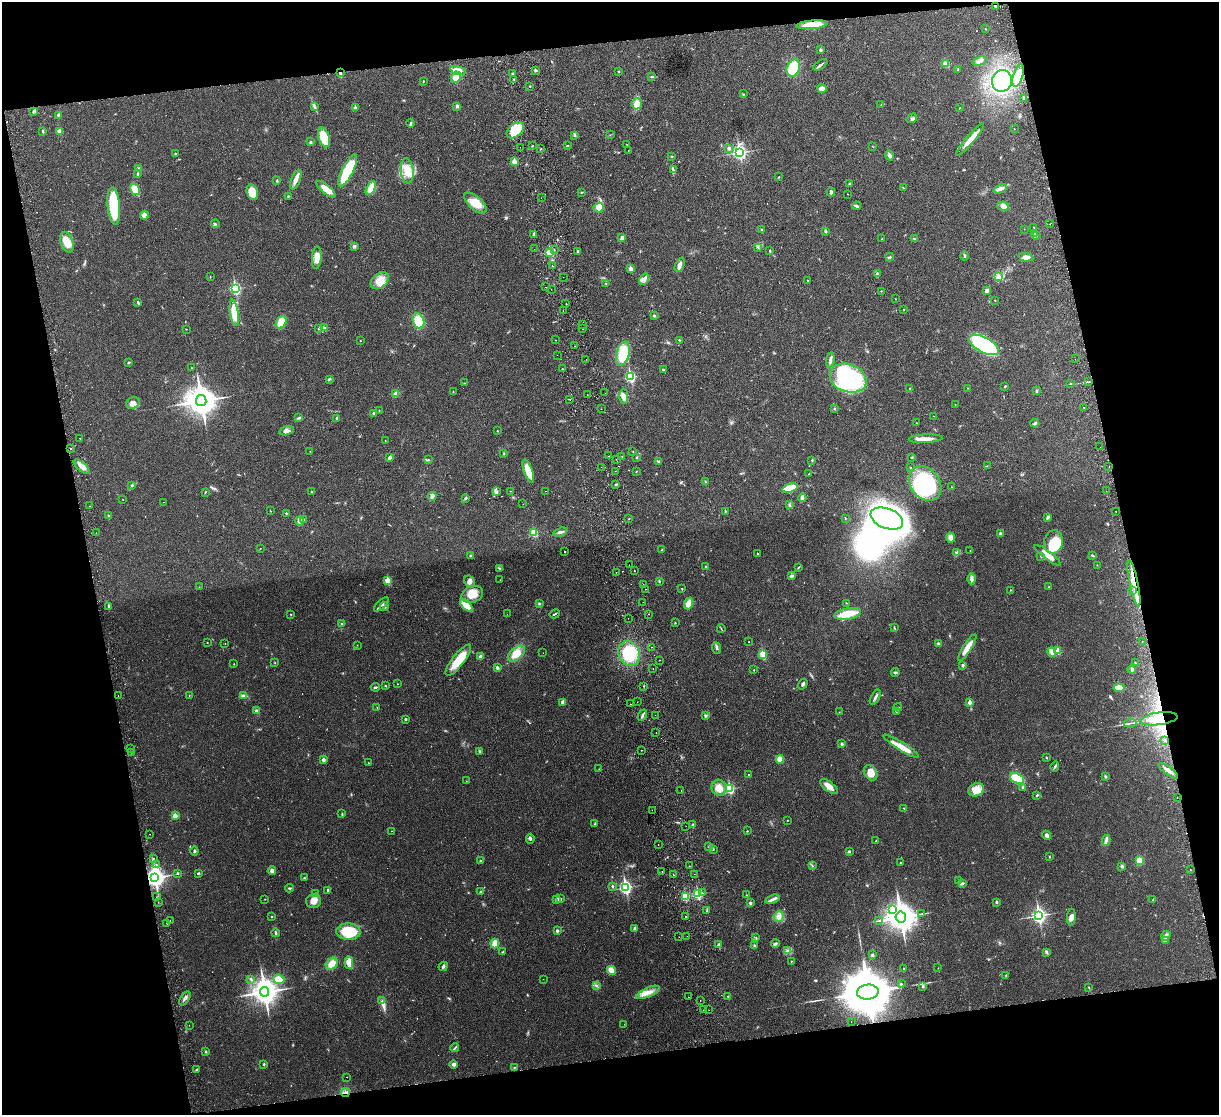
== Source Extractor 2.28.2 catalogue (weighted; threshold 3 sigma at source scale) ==
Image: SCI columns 57-4922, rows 158-4607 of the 4981 x 4874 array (HDU 1 of 3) = the unmasked area's bounding box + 8 px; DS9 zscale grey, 4 x 4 block average (1 PNG px = mean of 4 x 4 image px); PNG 1221 x 1117 px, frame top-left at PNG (2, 2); each listed source drawn as its Kron ellipse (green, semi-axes under 4 px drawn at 4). Shown black and unused: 24% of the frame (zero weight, under 2 of 3 exposures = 3% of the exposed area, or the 3 px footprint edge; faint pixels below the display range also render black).
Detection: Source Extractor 2.28.2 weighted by HDU 2 'WHT'. Background 0.0313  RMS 0.0043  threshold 0.0194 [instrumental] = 3 sigma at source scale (4.5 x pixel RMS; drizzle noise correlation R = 1.50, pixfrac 1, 0.05/0.05 arcsec/px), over >= 5 px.
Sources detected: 580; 6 too faint to see at this stretch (4 x 4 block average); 3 inside a brighter object's white glare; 10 cosmic-ray / hot-pixel residue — neither listed nor drawn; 3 coinciding with a brighter row at this scale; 9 inside a brighter listed object's ellipse — not listed separately; of the other 549, all 500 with FLUX_AUTO >= 0.607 (the completeness limit of this list) listed and drawn (49 fainter detections not listed), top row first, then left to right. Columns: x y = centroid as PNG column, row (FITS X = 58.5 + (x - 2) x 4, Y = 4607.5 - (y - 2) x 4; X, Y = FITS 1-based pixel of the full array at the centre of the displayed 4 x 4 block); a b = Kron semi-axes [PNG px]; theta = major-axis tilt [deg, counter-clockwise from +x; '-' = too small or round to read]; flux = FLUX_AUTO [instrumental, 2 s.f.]
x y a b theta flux
995 6 3 2 - 4.5
812 25 15 4 5 52
985 29 2 2 - 1.3
821 50 3 2 - 1.3
980 61 7 4 20 10
945 64 3 3 - 20
820 65 8 2 34 4.6
793 68 9 6 71 83
458 70 8 4 -16 23
535 70 3 2 - 3.5
958 70 2 2 - 0.7
619 71 2 2 - 1.7
340 73 3 2 - 2.7
513 74 3 2 - 3.4
652 76 3 2 - 2.3
1018 76 12 5 73 37
456 77 6 4 64 23
514 79 2 2 - 1.1
423 81 3 2 - 1.4
1002 81 11 10 - 350
530 86 2 2 - 1.4
822 88 4 3 - 16
743 94 2 2 - 0.79
1024 98 3 2 - 1.8
637 104 6 5 - 20
881 105 2 2 - 1
457 106 2 2 - 5.3
314 107 3 2 - 2.4
355 108 2 2 - 17
959 108 2 2 - 0.66
34 111 2 2 - 1.1
58 115 4 2 - 2.1
912 118 5 4 - 5.9
410 123 4 3 - 3.9
1014 129 2 2 - 0.65
515 130 10 6 40 58
43 131 3 2 - 2.1
60 131 2 2 - 42
575 135 3 2 - 3.7
610 135 2 2 - 0.77
324 137 10 5 -73 46
970 140 21 3 50 28
310 142 3 2 - 3.2
627 145 2 2 - 0.77
533 146 2 2 - 2
567 146 2 2 - 1.4
520 147 2 2 - 2.9
873 147 2 2 - 0.87
729 148 3 3 - 6.3
541 149 2 2 - 1.1
628 150 2 2 - 0.73
739 152 3 3 - 640
175 154 3 2 - 1.8
672 156 2 2 - 1.7
889 156 5 3 - 6.7
514 162 2 2 - 59
138 169 3 3 - 3.8
673 170 3 2 - 2.9
348 171 18 5 63 120
407 171 13 6 -83 36
138 174 3 2 - 2.6
779 177 2 2 - 1.3
277 180 2 2 - 1.1
296 180 10 4 70 15
849 184 3 2 - 2.6
371 188 7 3 64 31
903 188 2 2 - 0.7
135 189 6 3 -57 54
326 189 12 4 -40 27
1000 189 7 3 24 8.2
252 192 8 5 -72 41
582 192 3 2 - 1.5
831 192 4 3 - 6.4
847 194 2 2 - 0.68
288 196 2 2 - 2.3
541 198 2 2 - 1.2
475 203 14 6 -41 43
114 206 19 6 -85 120
856 206 4 2 - 4.8
1003 206 6 4 -15 10
599 208 5 4 - 20
144 215 4 3 - 18
215 224 4 2 - 3.2
1050 224 2 2 - 4
1034 227 2 2 - 0.95
1024 229 2 2 - 0.63
762 230 2 2 - 2.3
825 231 2 2 - 12
534 234 2 2 - 14
1034 234 3 2 - 1.9
1036 236 3 2 - 1.5
622 238 3 2 - 9.7
882 239 3 2 - 1.5
914 239 3 2 - 2.8
67 242 11 6 -72 42
354 246 3 3 - 5.1
758 247 3 2 - 2.7
534 249 2 2 - 0.87
554 250 2 2 - 0.98
578 251 4 2 - 3.9
770 251 3 2 - 1.9
550 252 2 2 - 140
965 256 5 2 - 2.6
889 257 4 2 - 3.1
1026 257 7 4 -6 11
317 258 11 5 86 20
680 265 8 3 67 11
552 266 2 2 - 0.96
631 269 2 2 - 29
877 273 4 2 - 2.4
210 277 2 2 - 1.1
563 277 2 2 - 0.76
999 277 3 2 - 2.8
644 279 6 2 58 3.9
380 280 10 7 38 37
808 281 2 2 - 1.1
606 283 2 2 - 1.1
546 287 2 2 - 1.1
235 288 3 2 - 300
551 289 2 2 - 0.77
987 290 3 2 - 9.5
881 291 2 2 - 0.93
895 299 2 2 - 0.81
995 300 2 2 - 0.63
138 302 3 2 - 3.7
566 304 2 2 - 7.4
904 309 2 2 - 0.76
563 311 2 2 - 0.74
234 313 13 4 -81 57
654 316 2 2 - 6.7
419 321 8 5 -70 51
281 322 7 4 58 33
582 324 2 2 - 1.8
325 328 4 2 - 2.7
186 329 2 2 - 0.88
318 329 2 2 - 0.62
582 329 2 2 - 3.2
555 340 2 2 - 3.6
680 340 3 2 - 1.2
360 341 2 2 - 0.91
984 345 16 7 -28 280
575 346 2 2 - 3.6
623 354 12 6 76 75
557 355 2 2 - 1.3
586 359 2 2 - 1.1
1075 359 2 2 - 0.96
830 360 8 3 82 7.4
129 362 3 2 - 3
191 368 2 2 - 0.71
562 369 2 2 - 0.79
663 370 3 2 - 2.6
630 377 3 2 - 270
848 378 19 14 -21 270
329 379 3 2 - 3.4
1088 382 2 2 - 1.3
464 383 2 2 - 1.3
1070 383 2 2 - 1.3
1005 386 3 2 - 2
909 388 2 2 - 1.2
968 388 2 2 - 1.1
453 391 2 2 - 1.3
1037 391 2 2 - 3.2
605 393 2 2 - 1.3
396 394 4 4 - 10
587 395 2 2 - 1
624 396 7 4 90 11
570 399 2 2 - 4.1
201 401 5 5 - 4600
133 403 7 5 26 13
955 404 2 2 - 0.61
1083 407 2 2 - 5.1
601 409 2 2 - 0.93
834 409 3 2 - 2.1
379 410 2 2 - 1.1
374 413 2 2 - 9.6
934 416 2 2 - 0.67
299 418 4 2 - 2.7
337 418 2 2 - 8.4
916 423 2 2 - 1
1035 423 4 2 - 5.7
287 431 8 3 15 11
497 431 2 2 - 1
80 438 2 2 - 1.8
926 439 17 3 3 20
385 441 2 2 - 0.7
1100 447 2 2 - 0.88
70 449 2 2 - 2.3
310 451 2 2 - 0.83
633 452 2 2 - 0.84
504 453 2 2 - 1.9
609 456 2 2 - 0.82
622 456 2 2 - 0.73
390 457 3 3 - 5.7
636 457 2 2 - 1.7
912 457 2 2 - 1.5
616 459 2 2 - 1.3
428 460 3 2 - 1.7
812 460 2 2 - 2.2
658 462 3 2 - 2.3
987 466 2 2 - 0.77
81 467 9 4 -41 17
601 467 2 2 - 0.63
1109 467 2 2 - 3.6
910 468 2 2 - 1.2
528 471 12 4 -71 47
615 471 2 2 - 1.2
636 471 2 2 - 1
809 474 3 2 - 1.4
705 482 3 2 - 2.4
616 484 3 2 - 2.9
925 484 19 14 -53 240
132 485 3 2 - 2.7
951 487 2 2 - 0.84
790 488 8 3 15 55
510 491 2 2 - 0.8
545 491 2 2 - 0.71
1106 491 2 2 - 0.77
205 492 3 2 - 1.5
312 492 2 2 - 1.2
496 492 2 2 - 2
432 497 4 2 - 3.6
466 498 3 2 - 3.4
802 498 4 2 - 4.7
123 500 2 2 - 1.1
163 502 2 2 - 1.7
523 504 2 2 - 1.6
789 505 4 2 - 2.7
89 506 2 2 - 2
270 511 2 2 - 0.77
725 511 3 2 - 1.4
1116 511 2 2 - 1.4
286 513 2 2 - 2
108 515 3 2 - 1.8
1048 517 3 2 - 3.1
845 518 2 2 - 1.3
887 518 17 10 -22 1100
629 519 2 2 - 0.9
303 520 2 2 - 11
300 521 5 3 - 13
560 532 7 2 16 7.1
96 533 2 2 - 0.9
534 533 2 2 - 120
1000 534 2 2 - 13
950 538 5 4 - 14
1053 542 12 9 82 65
260 548 2 2 - 0.63
662 550 3 2 - 2.5
970 551 2 2 - 0.77
565 552 2 2 - 1.1
956 552 2 2 - 2
757 554 2 2 - 2.8
1047 555 16 4 -38 26
1092 555 3 2 - 3.5
471 556 3 2 - 4.8
1041 556 2 2 - 2.3
629 565 2 2 - 1.4
1097 565 2 2 - 0.8
706 567 3 2 - 1.9
500 568 2 2 - 1.9
798 568 2 2 - 0.87
634 571 2 2 - 1.2
616 572 2 2 - 0.61
792 575 2 2 - 1.8
972 579 5 3 - 7
500 580 2 2 - 0.86
388 581 2 2 - 75
470 581 6 5 - 9.4
659 581 3 2 - 2.3
1134 583 23 3 -78 49
643 585 2 2 - 0.7
199 587 2 2 - 0.84
1048 587 2 2 - 0.97
645 589 2 2 - 1.6
682 589 2 2 - 1.7
1010 590 2 2 - 1.8
1132 590 2 2 - 0.72
472 594 11 8 21 41
643 602 2 2 - 1.4
689 603 6 4 69 25
847 603 2 2 - 1.4
381 604 9 2 43 7.1
539 604 3 2 - 2
466 605 8 4 -46 39
109 606 3 2 - 4.1
384 607 4 2 - 4.4
291 614 2 2 - 0.97
507 614 2 2 - 1
555 614 5 2 - 3
649 614 2 2 - 0.81
848 614 13 5 11 49
628 618 2 2 - 1.7
675 623 2 2 - 1.4
341 624 2 2 - 1.3
894 628 4 2 - 1.8
721 629 4 2 - 1.7
749 642 2 2 - 6.4
1142 642 2 2 - 1.7
207 643 2 2 - 1.4
225 643 2 2 - 0.66
938 643 3 2 - 3
357 645 2 2 - 0.66
651 647 2 2 - 0.72
717 648 6 2 -66 6.2
967 648 15 3 58 30
1058 651 2 2 - 58
1052 652 5 2 - 15
543 653 2 2 - 0.94
629 653 12 10 -63 110
516 654 10 5 41 37
763 654 2 2 - 110
480 657 3 2 - 8.2
458 660 19 6 52 56
660 660 2 2 - 1.3
275 663 2 2 - 1.1
1135 663 2 2 - 0.98
234 664 2 2 - 0.97
963 665 3 2 - 4.7
497 668 3 2 - 6.6
653 669 2 2 - 0.96
754 670 2 2 - 1.2
1132 670 4 3 - 3.9
895 672 4 2 - 2.9
397 684 2 2 - 1.9
803 684 6 3 56 5.3
385 686 2 2 - 1.8
644 686 2 2 - 1
375 687 4 2 - 3.9
1119 688 5 3 - 41
118 696 2 2 - 1
189 696 2 2 - 1
243 696 4 2 - 3.5
875 697 8 2 60 6.2
563 702 3 2 - 9.9
637 702 2 2 - 0.81
970 702 2 2 - 27
631 704 2 2 - 1.3
377 707 2 2 - 1.5
898 707 4 2 - 1.9
256 711 2 2 - 8
896 711 3 2 - 2.1
839 712 2 2 - 0.63
642 715 6 2 66 5.8
655 715 2 2 - 0.66
706 716 4 2 - 3
405 719 2 2 - 3.6
1159 719 19 6 8 75
1130 723 6 2 8 3.9
656 732 2 2 - 2.8
1164 740 2 2 - 1.9
842 744 3 2 - 2.9
901 746 20 3 -32 28
130 748 2 2 - 0.92
641 750 2 2 - 1.3
480 751 2 2 - 2.3
131 752 2 2 - 1.6
1046 757 2 2 - 1.7
780 759 4 4 - 18
323 760 2 2 - 18
368 763 2 2 - 0.77
1055 767 5 2 - 3.6
599 769 2 2 - 1.1
1168 771 12 2 -36 14
871 773 8 6 -58 32
749 774 2 2 - 0.88
1105 776 4 2 - 2.8
1017 778 7 5 -22 73
466 781 2 2 - 0.74
829 787 11 4 -37 18
1023 787 3 2 - 2.9
719 788 8 7 - 23
730 789 3 2 - 200
976 790 8 6 28 30
681 791 2 2 - 2.3
1037 795 3 2 - 2.9
1177 797 2 2 - 2.9
904 808 3 2 - 1.3
652 810 2 2 - 2.1
342 814 3 2 - 1.8
175 816 2 2 - 29
787 820 2 2 - 0.79
595 824 2 2 - 1.7
693 825 3 3 - 3.1
686 826 2 2 - 1.3
391 831 2 2 - 1.1
747 831 2 2 - 1.2
150 834 2 2 - 0.76
1047 835 5 3 - 9.5
530 839 5 3 - 4.1
1106 840 5 4 - 7.2
876 841 3 2 - 1.4
658 845 2 2 - 2.6
709 847 2 2 - 2
713 849 2 2 - 1
194 851 4 2 - 3.4
849 851 2 2 - 5.3
1049 857 2 2 - 1.7
153 858 2 2 - 1.7
1140 860 4 3 - 42
480 861 2 2 - 4.3
900 862 2 2 - 2.1
157 865 2 2 - 3
689 866 2 2 - 2
812 866 2 2 - 1.4
1122 866 3 2 - 3.9
1190 870 2 2 - 0.96
272 871 4 4 - 7.3
662 871 2 2 - 1.5
177 873 2 2 - 5.2
198 873 3 2 - 2.4
694 874 2 2 - 1.1
674 875 2 2 - 1.4
155 877 4 3 - 1600
304 878 3 2 - 1.2
959 881 3 2 - 1.5
962 883 4 3 - 3.8
612 886 2 2 - 8.1
625 887 3 2 - 540
289 888 4 2 - 2.6
328 890 3 2 - 2.9
480 892 3 2 - 2.4
702 893 2 2 - 3.2
315 894 3 2 - 3.1
698 894 2 2 - 200
746 895 2 2 - 0.64
685 896 2 2 - 130
156 897 2 2 - 1.1
265 899 2 2 - 1.1
557 899 3 3 - 5.5
560 899 4 2 - 4
773 899 7 3 18 8.1
1153 900 3 2 - 2.2
314 901 7 7 - 21
158 902 2 2 - 1.7
996 902 2 2 - 8.7
750 903 3 2 - 3.2
892 909 3 2 - 30
707 911 2 2 - 1.4
921 914 2 2 - 1.2
272 916 2 2 - 1.7
1039 916 3 3 - 790
686 917 2 2 - 1.9
779 917 5 5 - 11
901 917 5 5 - 4300
1071 917 8 4 87 11
170 921 2 2 - 0.84
879 921 2 2 - 1.3
167 923 2 2 - 4.1
635 928 3 2 - 2.2
557 931 3 3 - 4
348 932 12 8 -4 90
276 933 4 2 - 4.6
687 936 2 2 - 0.73
1166 936 5 3 - 6.6
679 937 2 2 - 0.77
756 938 3 2 - 1.8
1165 941 3 2 - 3.1
495 943 5 4 - 22
719 944 3 3 - 3.2
775 944 4 2 - 3.9
754 946 3 2 - 2.5
788 951 4 3 - 5.1
503 952 2 2 - 1.6
1047 952 3 2 - 3.1
872 955 4 2 - 3.1
791 961 2 2 - 1.4
349 962 6 3 -88 28
332 964 7 5 48 25
443 966 5 3 - 4.6
938 968 2 2 - 0.82
904 969 2 2 - 1.8
611 970 5 4 - 32
1006 975 2 2 - 1.2
251 979 3 2 - 2.2
279 979 6 4 -20 37
543 979 2 2 - 0.62
901 984 2 2 - 2.3
596 985 3 2 - 1.5
923 986 3 2 - 1.9
1089 988 3 2 - 1.2
264 992 4 4 - 3300
648 992 13 4 24 24
868 992 11 7 5 23000
728 996 2 2 - 1.1
688 997 2 2 - 1.2
185 998 8 2 58 7.4
700 1000 2 2 - 1.4
382 1001 2 2 - 0.92
703 1010 2 2 - 3.8
709 1010 2 2 - 0.93
851 1022 2 2 - 1.4
624 1024 2 2 - 0.95
189 1025 2 2 - 1.4
455 1048 4 2 - 3.1
205 1052 2 2 - 2
264 1064 3 2 - 2.3
454 1064 4 3 - 5.7
514 1067 2 2 - 1.7
197 1069 3 2 - 2.4
347 1077 2 2 - 0.61
345 1093 4 2 - 4.6
Overlapping masked pixels (flux is a lower limit): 8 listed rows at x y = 995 6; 812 25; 340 73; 1134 583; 1159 719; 155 877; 868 992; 345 1093
Diffuse or blended objects may show on this block-average render without a row.